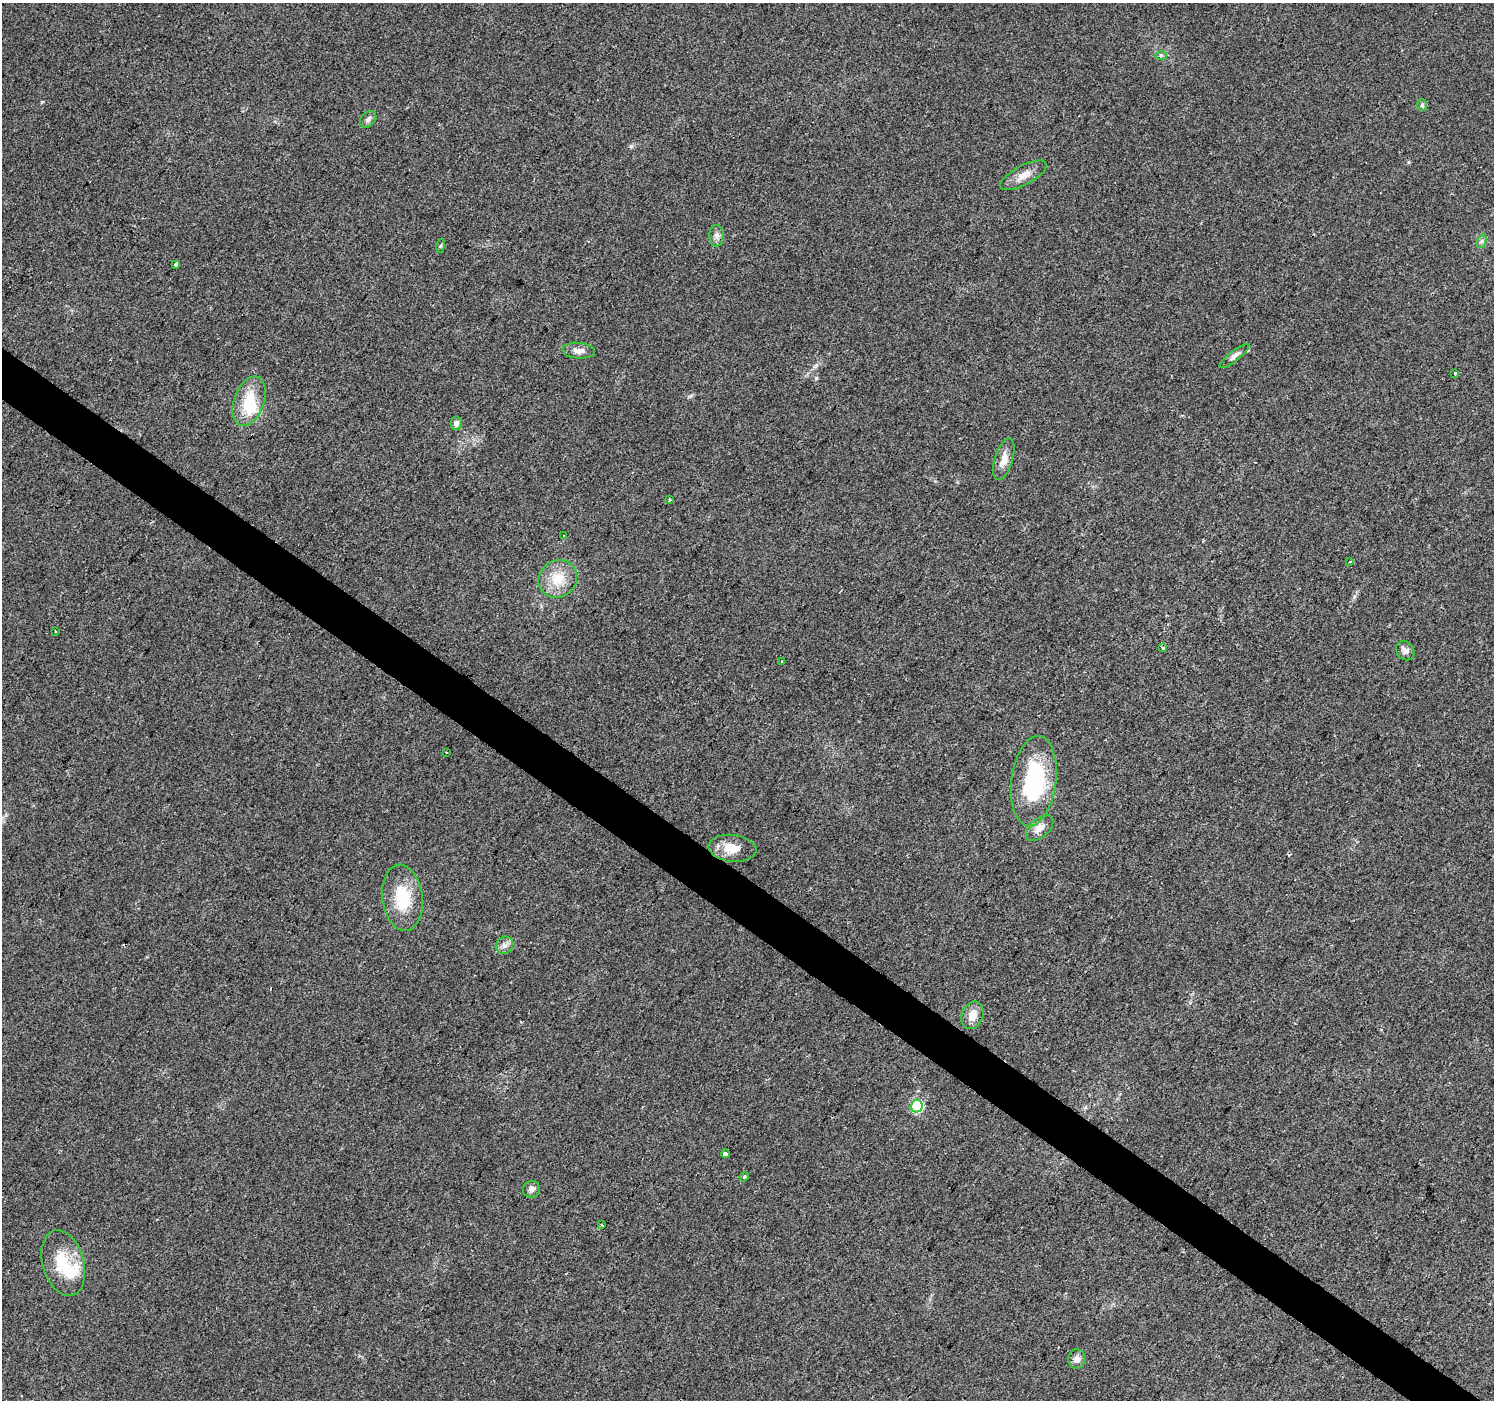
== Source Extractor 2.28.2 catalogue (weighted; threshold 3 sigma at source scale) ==
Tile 6 of 4 x 4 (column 2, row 2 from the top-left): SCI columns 1498-2989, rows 3040-4437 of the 5974 x 6013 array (HDU 1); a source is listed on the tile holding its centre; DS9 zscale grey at full resolution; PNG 1496 x 1402 px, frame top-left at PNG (2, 3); each listed source drawn as its Kron ellipse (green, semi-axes under 4 px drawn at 4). Shown black and unused: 4% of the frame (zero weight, under 2 of 3 exposures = <1% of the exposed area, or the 3 px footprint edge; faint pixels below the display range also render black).
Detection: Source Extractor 2.28.2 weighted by HDU 2 'WHT'; one run over the whole footprint, this tile lists its part. Background 0.0326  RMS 0.0065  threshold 0.0291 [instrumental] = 3 sigma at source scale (4.5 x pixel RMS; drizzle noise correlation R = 1.50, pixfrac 1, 0.0396/0.0396 arcsec/px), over >= 5 px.
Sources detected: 40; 2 inside a brighter object's white glare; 2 cosmic-ray / hot-pixel residue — neither listed nor drawn; the other 36 listed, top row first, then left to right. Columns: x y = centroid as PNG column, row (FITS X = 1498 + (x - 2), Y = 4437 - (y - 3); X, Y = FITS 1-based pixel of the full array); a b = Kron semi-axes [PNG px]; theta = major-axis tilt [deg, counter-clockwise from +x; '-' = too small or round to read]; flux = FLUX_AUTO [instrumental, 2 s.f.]
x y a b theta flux
1161 55 6 4 1 1.1
1422 105 6 5 - 1.1
368 119 9 7 47 2.5
1024 175 25 9 28 7.1
717 236 10 7 -88 2.9
1482 241 7 4 72 1.4
441 246 7 3 81 0.81
176 264 3 3 - 4.2
579 351 16 8 -5 4.6
1234 356 18 5 38 3.2
1455 374 3 3 - 1.9
249 401 26 15 70 19
456 423 7 6 - 3.1
1004 459 21 9 73 7.5
669 500 3 3 - 1.8
564 536 3 3 - 0.95
1350 562 4 2 - 0.5
558 579 20 18 41 16
55 631 3 2 - 0.58
1163 648 4 4 - 1.2
1405 651 10 8 -50 3.4
782 661 3 3 - 1.8
446 753 3 2 - 1.6
1034 781 45 22 83 68
1040 828 16 9 41 5.8
732 848 24 13 -6 12
402 898 33 20 -83 27
504 945 9 8 - 3.2
972 1015 14 10 67 6.9
917 1106 6 6 - 56
725 1154 4 4 - 15
744 1177 5 4 - 0.68
531 1189 9 8 - 2.9
602 1225 3 2 - 0.98
63 1263 34 20 -74 25
1077 1359 10 8 86 3.3
Unlisted compact peaks at least as high as the median listed source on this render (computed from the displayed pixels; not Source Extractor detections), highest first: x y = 816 378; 631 146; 42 102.